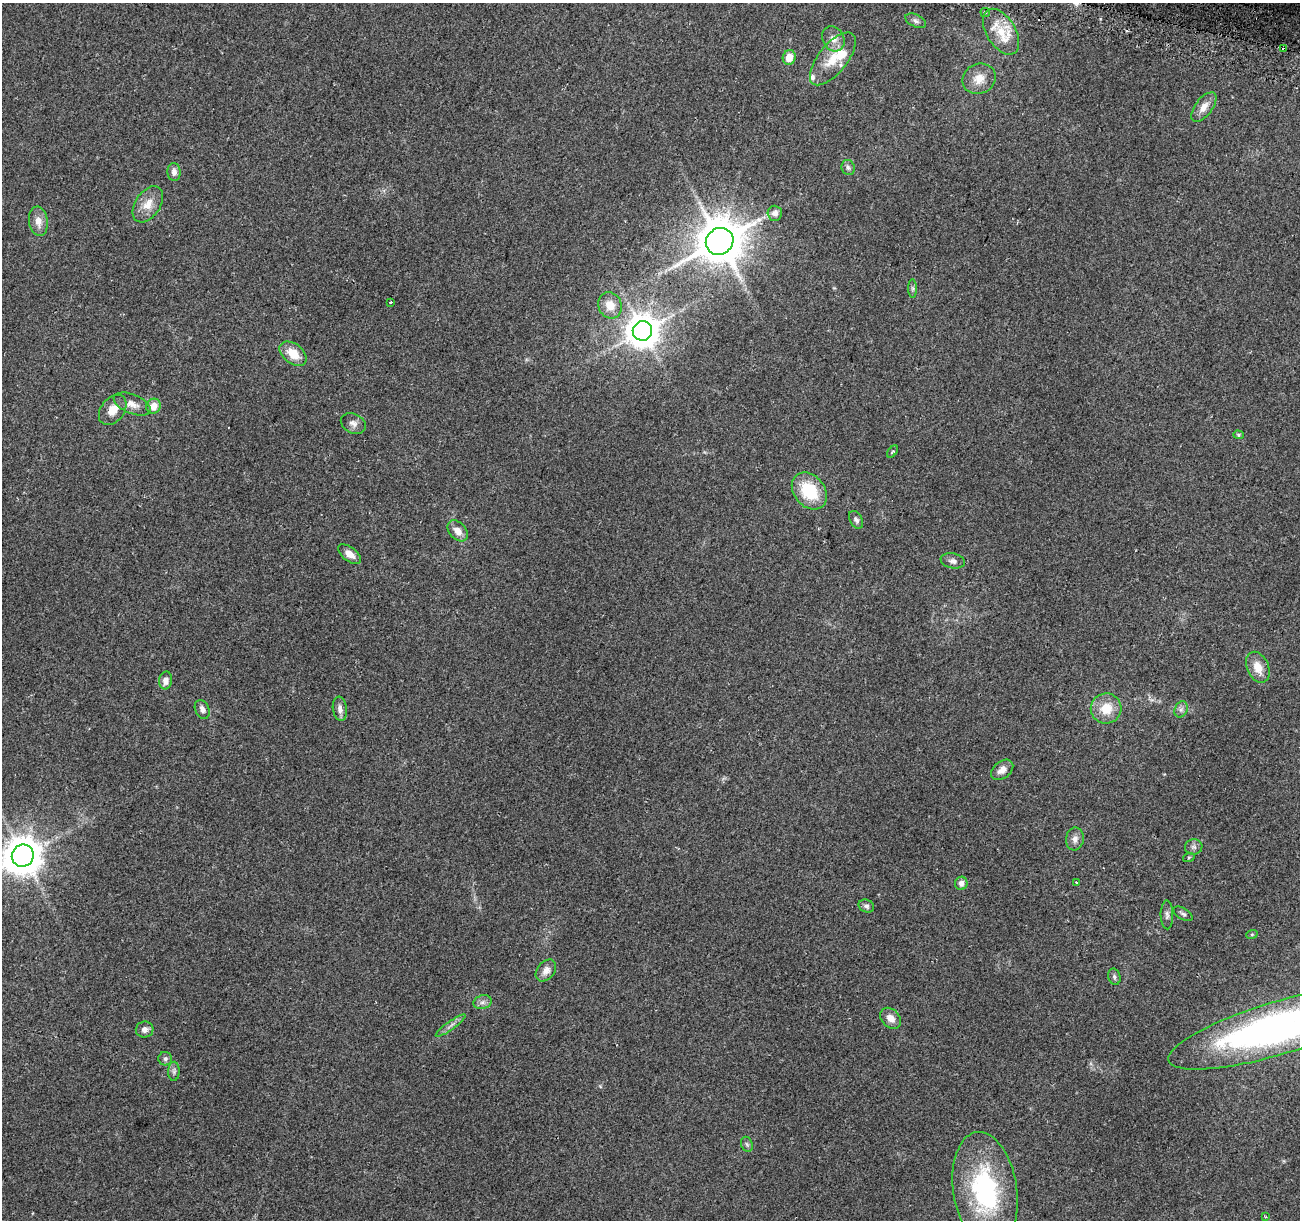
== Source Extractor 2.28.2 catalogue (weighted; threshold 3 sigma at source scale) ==
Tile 10 of 4 x 4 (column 2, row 3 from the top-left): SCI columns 1316-2613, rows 1533-2750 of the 5219 x 5440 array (HDU 1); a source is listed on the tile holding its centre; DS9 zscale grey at full resolution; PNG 1302 x 1222 px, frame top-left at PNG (2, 3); each listed source drawn as its Kron ellipse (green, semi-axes under 4 px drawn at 4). Shown black and unused: <1% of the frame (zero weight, under 2 of 3 exposures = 2% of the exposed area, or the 3 px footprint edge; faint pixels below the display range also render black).
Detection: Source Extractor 2.28.2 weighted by HDU 2 'WHT'; one run over the whole footprint, this tile lists its part. Background 0.227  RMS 0.014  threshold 0.0611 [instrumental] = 3 sigma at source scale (4.5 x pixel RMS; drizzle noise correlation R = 1.50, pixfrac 1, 0.0396/0.0396 arcsec/px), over >= 5 px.
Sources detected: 66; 1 cosmic-ray / hot-pixel residue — neither listed nor drawn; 5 inside a brighter listed object's ellipse — not listed separately; the other 60 listed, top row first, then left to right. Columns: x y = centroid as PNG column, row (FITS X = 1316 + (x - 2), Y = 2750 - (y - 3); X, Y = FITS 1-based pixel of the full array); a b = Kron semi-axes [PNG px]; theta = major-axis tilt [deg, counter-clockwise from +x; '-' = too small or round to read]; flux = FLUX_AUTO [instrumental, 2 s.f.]
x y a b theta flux
985 12 5 4 - 3.1
916 21 11 6 -26 4.7
1001 32 25 14 -58 34
833 39 13 10 -62 11
1284 49 3 3 - 13
789 57 7 6 - 17
833 59 32 14 51 33
979 79 17 15 22 18
1204 107 17 8 52 13
848 167 8 6 -70 3.7
174 172 9 6 -89 6.8
148 204 20 12 56 18
775 213 7 7 - 6.9
38 221 15 9 -81 13
720 241 14 13 - 4700
913 288 9 4 -90 2.7
390 302 3 3 - 6.4
610 305 13 11 -64 15
642 331 10 9 - 2500
293 354 15 10 -39 24
132 404 19 9 -23 12
153 406 8 7 - 14
113 410 17 11 51 16
353 423 13 9 -27 7.4
1238 435 5 4 - 1.7
893 452 7 3 51 1.9
809 491 20 15 -51 58
856 520 9 6 -60 4.2
458 531 12 8 -47 12
349 554 13 7 -36 10
953 561 12 7 -11 6.3
1258 667 16 11 -66 18
166 680 9 6 79 7.8
1106 708 15 15 - 27
202 709 10 7 -65 6.1
340 709 12 7 -82 6.9
1181 709 8 6 68 4.5
1002 770 12 8 39 9.6
1075 839 11 9 83 7.7
1194 847 9 7 9 4.3
23 856 11 11 - 3100
1189 857 6 4 19 1.5
961 883 6 6 - 6.7
1076 883 3 3 - 1.5
866 906 8 6 -25 3.4
1183 914 11 5 -31 3.6
1167 915 14 6 -89 5
1252 934 6 4 19 1.7
546 971 12 8 50 8.7
1114 977 8 6 -75 3.1
483 1002 9 6 16 5.3
891 1018 12 9 -45 10
451 1025 18 3 35 4.7
1279 1028 115 26 17 580
145 1029 9 8 - 6.1
165 1059 7 7 - 3.6
174 1071 9 5 88 3.9
747 1144 8 5 -68 2.9
985 1190 58 32 -81 170
1266 1217 4 3 - 1.2
Overlapping masked pixels (flux is a lower limit): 1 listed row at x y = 1284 49
Isophote crosses this tile's border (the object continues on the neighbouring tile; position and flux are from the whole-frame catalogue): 2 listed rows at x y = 23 856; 1279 1028